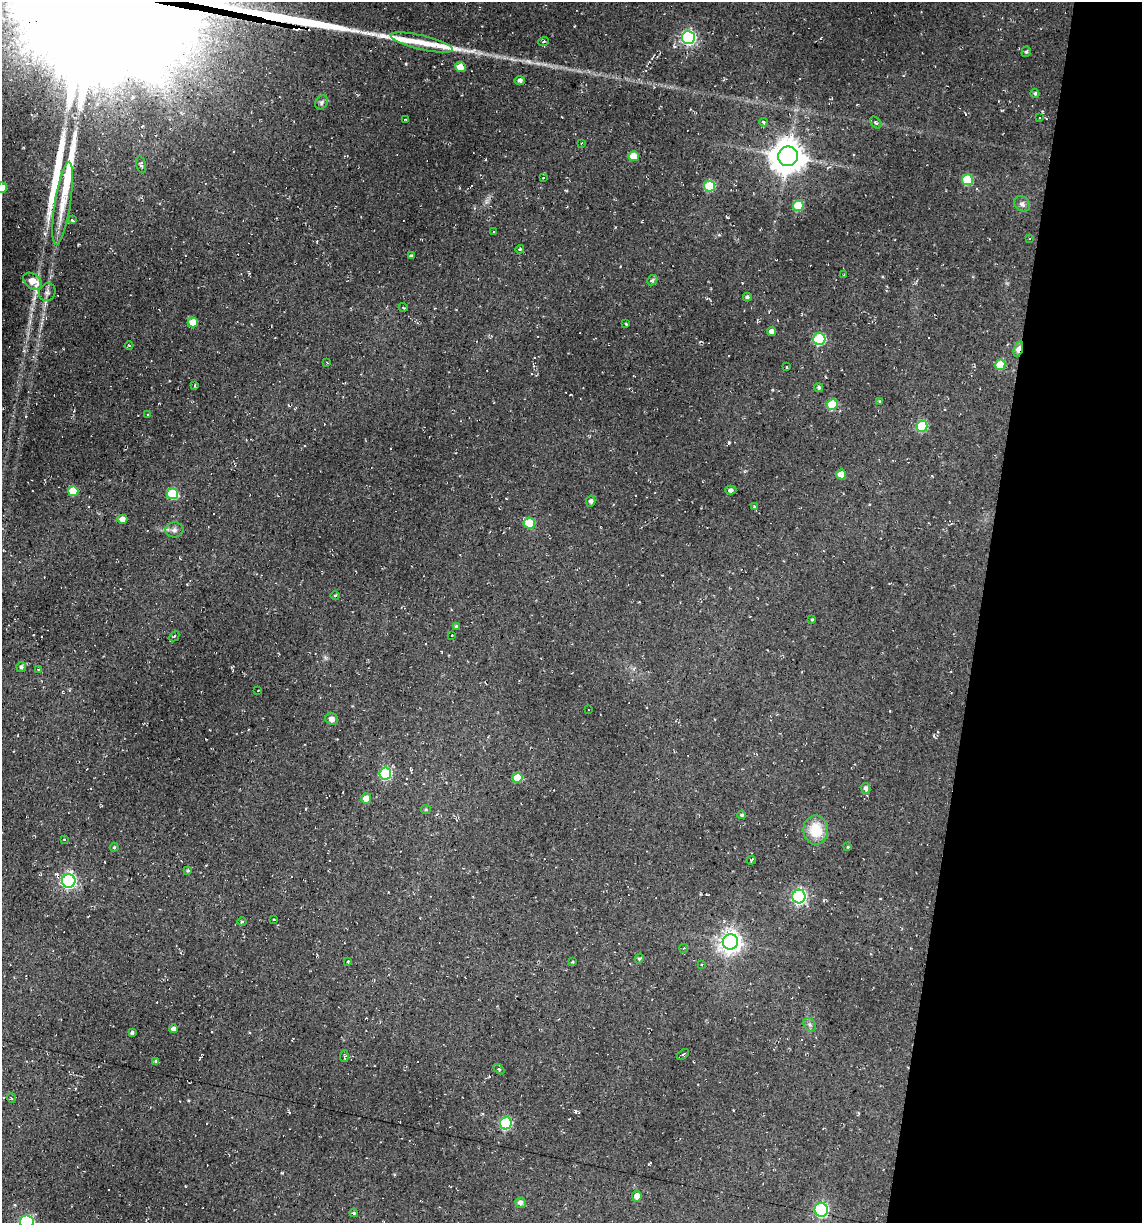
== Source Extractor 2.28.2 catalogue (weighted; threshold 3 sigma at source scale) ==
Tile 8 of 4 x 4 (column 4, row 2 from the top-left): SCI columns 3652-4791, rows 2443-3663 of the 4904 x 4884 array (HDU 1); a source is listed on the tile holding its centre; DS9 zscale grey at full resolution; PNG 1144 x 1225 px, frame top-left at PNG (2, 2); each listed source drawn as its Kron ellipse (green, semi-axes under 4 px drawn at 4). Shown black and unused: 14% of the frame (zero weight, under 2 of 3 exposures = <1% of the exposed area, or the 3 px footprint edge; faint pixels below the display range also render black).
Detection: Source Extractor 2.28.2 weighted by HDU 2 'WHT'; one run over the whole footprint, this tile lists its part. Background 0.136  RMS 0.014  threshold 0.0627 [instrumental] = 3 sigma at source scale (4.5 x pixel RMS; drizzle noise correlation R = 1.50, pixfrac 1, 0.05/0.05 arcsec/px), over >= 5 px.
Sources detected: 129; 19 cosmic-ray / hot-pixel residue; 6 long thin detections or spike segments (spike, bleed or trail) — neither listed nor drawn; the other 104 listed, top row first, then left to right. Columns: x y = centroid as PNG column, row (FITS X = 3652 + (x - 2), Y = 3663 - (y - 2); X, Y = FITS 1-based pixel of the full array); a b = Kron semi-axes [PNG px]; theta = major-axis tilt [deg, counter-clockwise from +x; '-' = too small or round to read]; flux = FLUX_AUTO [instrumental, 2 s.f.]
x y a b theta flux
688 38 6 6 - 260
422 42 32 7 -13 19
543 42 5 2 - 1.6
1026 52 5 4 - 2.1
460 67 5 5 - 21
520 80 5 4 - 4
1035 93 5 4 - 2.4
321 102 7 6 - 3.3
1039 117 3 2 - 1.2
406 120 3 2 - 1
764 122 4 3 - 3.2
876 122 7 4 -46 2.5
582 143 3 2 - 1
633 156 5 5 - 18
788 156 10 9 - 2600
141 165 9 5 -75 3.6
543 178 3 2 - 0.74
967 180 5 5 - 54
709 186 5 5 - 60
2 188 5 5 - 15
63 203 42 8 81 30
1022 204 9 7 -41 4.6
798 206 5 5 - 41
72 220 4 3 - 1.7
493 232 3 2 - 0.99
1030 238 3 3 - 1.7
520 249 4 3 - 1.5
411 256 3 3 - 2
844 275 3 2 - 0.97
652 280 5 4 - 2.8
33 281 10 7 -37 23
47 292 9 8 - 5.4
747 297 4 3 - 2.4
403 307 4 3 - 1.1
193 322 5 5 - 21
626 324 3 3 - 1.2
772 332 4 4 - 7.3
819 339 6 6 - 110
129 345 4 3 - 1.2
1018 349 8 4 73 18
327 363 3 2 - 0.96
1000 365 5 5 - 36
786 367 3 2 - 1.5
195 385 4 3 - 2
819 387 4 4 - 2.3
880 401 3 3 - 1.7
832 404 5 5 - 54
148 415 3 3 - 1.2
922 426 5 5 - 74
841 474 5 5 - 17
731 490 5 4 - 3.2
73 491 5 5 - 37
173 494 5 5 - 62
591 501 5 4 - 3.8
754 506 3 3 - 1.3
122 519 5 4 - 8
529 523 6 5 - 33
174 530 9 7 6 5.4
335 596 5 3 - 1.4
812 620 4 4 - 1.5
456 626 4 4 - 1.9
452 635 3 2 - 0.81
174 636 6 2 45 1.1
21 667 5 4 - 2.9
38 669 4 3 - 1.2
258 691 3 2 - 1
588 710 2 2 - 0.8
332 719 6 5 - 6.6
385 774 6 6 - 120
517 778 5 5 - 29
866 788 5 4 - 4.1
366 799 5 5 - 16
426 810 5 4 - 1.8
742 815 4 4 - 2.2
816 830 14 12 -82 36
64 839 3 2 - 1
114 847 4 3 - 1.6
848 847 4 3 - 1.5
751 860 5 2 - 1.4
188 871 3 3 - 1.6
69 881 7 6 - 300
799 896 7 6 - 270
274 920 3 2 - 1.3
242 922 5 3 - 1.4
730 942 8 7 - 870
684 948 4 3 - 1.2
639 958 5 4 - 2.1
348 961 4 3 - 1.7
573 962 3 3 - 2.1
701 965 3 2 - 1.3
809 1025 7 5 -54 3.4
174 1029 4 4 - 5.5
132 1033 3 3 - 2.9
683 1054 7 3 36 2
344 1056 6 4 84 2
156 1061 4 3 - 2.5
499 1069 6 4 -45 1.8
11 1098 5 3 - 1.3
506 1123 6 6 - 120
637 1196 5 4 - 8.7
520 1203 5 5 - 5.6
821 1210 7 6 - 220
354 1213 4 3 - 1.7
27 1222 7 6 - 160
Overlapping masked pixels (flux is a lower limit): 1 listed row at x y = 1018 349
Isophote crosses this tile's border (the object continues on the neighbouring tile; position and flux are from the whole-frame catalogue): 2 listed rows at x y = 2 188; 27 1222